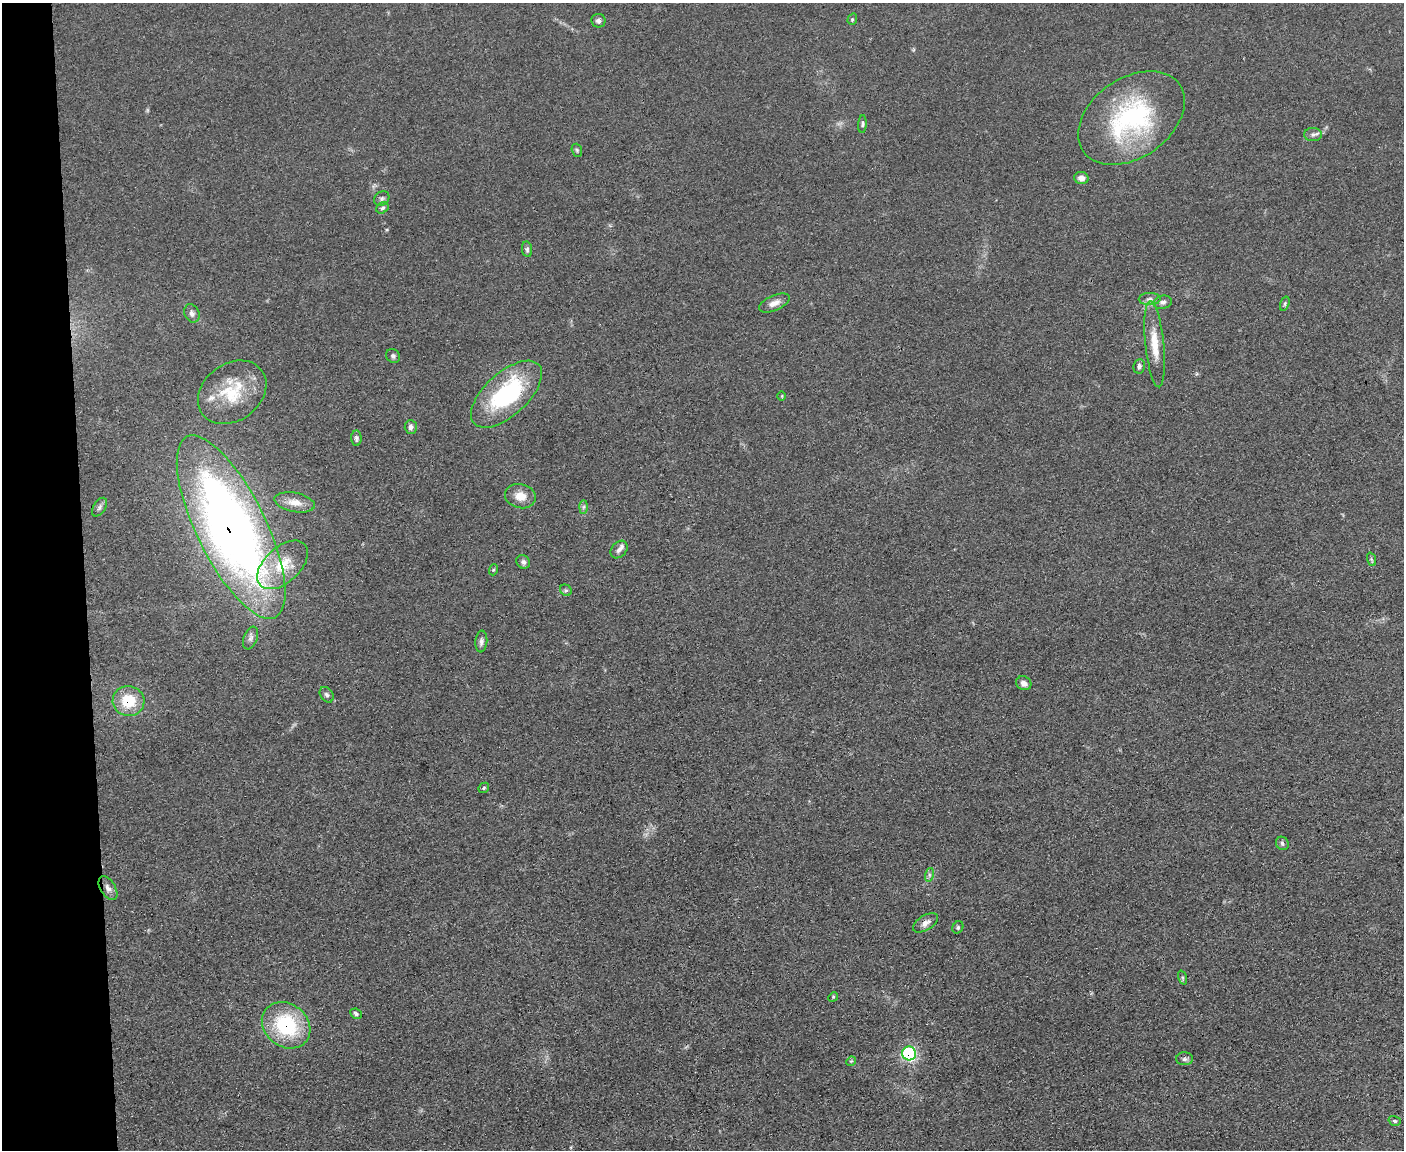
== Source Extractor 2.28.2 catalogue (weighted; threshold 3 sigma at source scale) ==
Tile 4 of 3 x 4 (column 1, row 2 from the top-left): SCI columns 131-1532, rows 2300-3447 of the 4573 x 4596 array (HDU 1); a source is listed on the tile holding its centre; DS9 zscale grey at full resolution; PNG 1406 x 1152 px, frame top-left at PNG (2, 3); each listed source drawn as its Kron ellipse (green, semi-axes under 4 px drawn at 4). Shown black and unused: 6% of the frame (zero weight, under 3 of 4 exposures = <1% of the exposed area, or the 3 px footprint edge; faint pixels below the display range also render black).
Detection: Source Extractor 2.28.2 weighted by HDU 2 'WHT'; one run over the whole footprint, this tile lists its part. Background 0.0719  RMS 0.007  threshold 0.0314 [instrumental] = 3 sigma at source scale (4.5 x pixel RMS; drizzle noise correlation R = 1.50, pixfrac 1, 0.05/0.05 arcsec/px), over >= 5 px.
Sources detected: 55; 2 inside a brighter listed object's ellipse — not listed separately; the other 53 listed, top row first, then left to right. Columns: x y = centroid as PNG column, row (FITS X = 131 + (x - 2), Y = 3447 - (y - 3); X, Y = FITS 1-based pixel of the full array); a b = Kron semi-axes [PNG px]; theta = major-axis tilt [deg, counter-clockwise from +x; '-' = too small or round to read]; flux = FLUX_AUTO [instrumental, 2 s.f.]
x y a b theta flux
852 19 6 4 70 1.1
598 21 7 7 - 2.5
1131 118 59 40 35 110
862 124 9 4 86 1.4
1313 135 9 6 2 2.5
577 150 7 5 -69 1.2
1081 178 7 6 - 4.6
382 199 8 6 39 2
382 208 7 5 32 1.4
527 249 8 5 -81 1.5
1150 299 11 6 0 2.7
1163 302 9 6 13 2.7
774 303 16 7 24 4.8
1285 304 7 4 72 1.3
192 313 9 7 -65 2.8
1155 344 43 9 -84 17
393 356 7 6 - 1.7
1139 366 7 5 81 2.2
232 392 37 28 36 35
506 394 44 21 42 79
782 396 4 3 - 0.64
411 427 7 6 - 2.7
356 438 8 5 -87 1.8
520 496 15 12 -12 9.4
295 502 20 9 -11 7.8
99 507 10 6 59 2.3
583 507 7 4 88 1.5
231 527 101 34 -64 580
619 550 10 7 47 2.8
1371 559 7 4 -71 1.2
523 562 7 6 - 2
283 565 30 18 43 23
493 570 5 3 - 0.91
566 590 6 5 - 1.3
250 638 12 6 68 2.9
481 642 11 6 84 2.6
1024 683 8 6 -27 3.9
327 695 8 6 -56 1.9
128 701 16 15 - 21
484 788 6 4 47 0.97
1282 843 7 6 - 1.7
929 875 7 4 73 1.6
108 888 13 7 -59 3.7
926 923 14 7 32 4.1
958 927 6 5 - 1.4
1182 978 7 3 -71 0.99
833 997 5 4 - 0.75
356 1014 6 4 -27 1.7
286 1025 26 21 -38 56
909 1053 7 7 - 110
1184 1059 8 6 1 2.1
851 1061 5 4 - 0.73
1395 1121 6 4 -16 1.5
Overlapping masked pixels (flux is a lower limit): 4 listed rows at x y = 231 527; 128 701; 286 1025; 909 1053